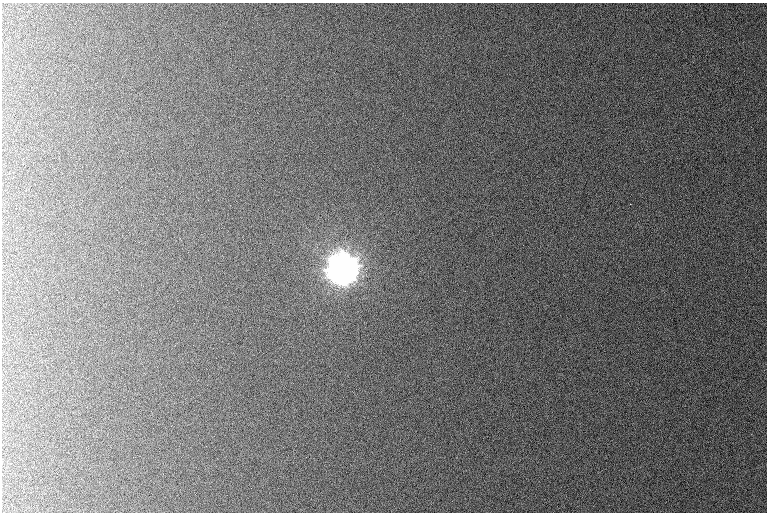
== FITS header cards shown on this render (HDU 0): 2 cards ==
NAXIS1  =                  765 /
NAXIS2  =                  510 /

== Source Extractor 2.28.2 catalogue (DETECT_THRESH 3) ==
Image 765 x 510 px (HDU 0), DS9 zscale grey, 1 PNG px = 1 image px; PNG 769 x 514 px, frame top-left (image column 1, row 510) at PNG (2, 3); no overlay
Background 1090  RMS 11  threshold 32.4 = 3 sigma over >= 5 px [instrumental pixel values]
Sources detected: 4; all 4 listed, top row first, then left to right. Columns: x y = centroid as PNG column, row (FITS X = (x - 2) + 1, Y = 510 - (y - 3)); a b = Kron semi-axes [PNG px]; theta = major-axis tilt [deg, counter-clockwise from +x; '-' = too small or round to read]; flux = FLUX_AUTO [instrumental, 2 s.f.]
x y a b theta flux
630 204 3 2 - 700
345 266 13 10 -26 820000
341 273 13 7 -14 870000
346 273 10 6 53 520000